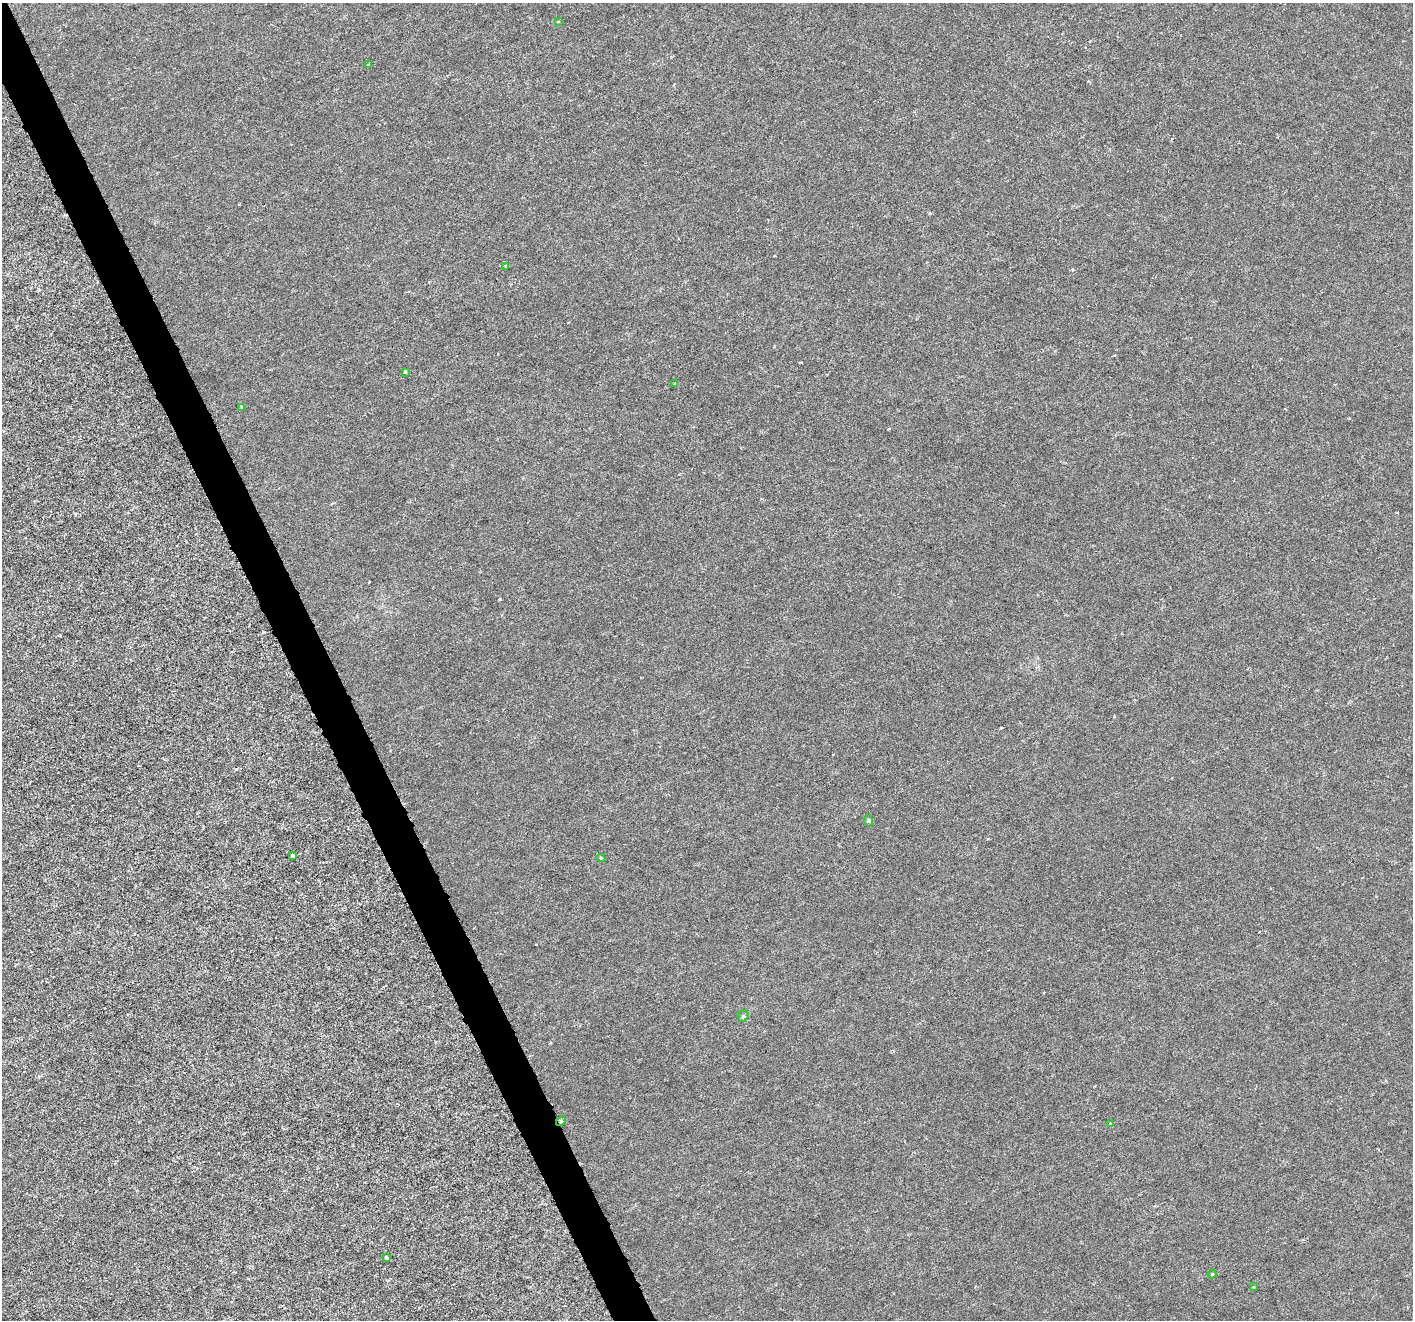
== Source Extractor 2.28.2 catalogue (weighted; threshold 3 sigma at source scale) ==
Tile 11 of 4 x 4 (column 3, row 3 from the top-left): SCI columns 2831-4241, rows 1468-2785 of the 5655 x 5515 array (HDU 1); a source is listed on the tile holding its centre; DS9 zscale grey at full resolution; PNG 1415 x 1322 px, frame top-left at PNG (2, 3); each listed source drawn as its Kron ellipse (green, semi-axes under 4 px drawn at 4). Shown black and unused: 3% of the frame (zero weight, under 3 of 6 exposures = <1% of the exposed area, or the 3 px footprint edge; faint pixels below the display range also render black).
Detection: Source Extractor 2.28.2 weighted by HDU 2 'WHT'; one run over the whole footprint, this tile lists its part. Background -2.01e-04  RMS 9.2e-04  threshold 0.00376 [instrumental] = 3 sigma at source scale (4.09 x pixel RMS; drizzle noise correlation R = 1.36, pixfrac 0.8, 0.0396/0.0396 arcsec/px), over >= 5 px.
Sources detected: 15; all 15 listed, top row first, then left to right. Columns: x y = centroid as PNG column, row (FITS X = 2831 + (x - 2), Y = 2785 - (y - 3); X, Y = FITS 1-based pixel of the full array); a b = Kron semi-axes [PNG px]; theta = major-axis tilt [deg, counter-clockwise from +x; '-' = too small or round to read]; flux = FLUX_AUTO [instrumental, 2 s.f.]
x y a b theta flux
558 22 3 2 - 0.059
368 64 4 2 - 0.058
505 267 4 3 - 0.075
405 372 3 3 - 0.1
675 384 4 3 - 0.098
242 407 4 3 - 0.12
869 821 6 3 -71 0.11
293 856 4 3 - 0.22
601 858 4 3 - 0.083
743 1016 6 5 - 0.13
561 1121 5 4 - 0.11
1111 1124 3 3 - 0.13
386 1257 3 3 - 0.13
1212 1274 4 4 - 0.091
1254 1286 4 2 - 0.084
Overlapping masked pixels (flux is a lower limit): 1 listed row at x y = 561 1121
Unlisted compact peaks at least as high as the median listed source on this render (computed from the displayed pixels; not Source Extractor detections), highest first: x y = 500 599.